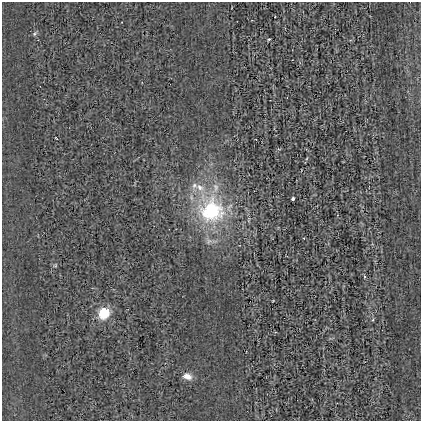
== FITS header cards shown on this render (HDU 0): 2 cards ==
NAXIS1  =                  419
NAXIS2  =                  419

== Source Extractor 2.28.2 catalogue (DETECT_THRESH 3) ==
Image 419 x 419 px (HDU 0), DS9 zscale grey, 1 PNG px = 1 image px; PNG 423 x 423 px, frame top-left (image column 1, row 419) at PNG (2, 2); no overlay
Background -0.00108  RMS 0.039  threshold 0.117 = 3 sigma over >= 5 px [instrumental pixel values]
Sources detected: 12; all 12 listed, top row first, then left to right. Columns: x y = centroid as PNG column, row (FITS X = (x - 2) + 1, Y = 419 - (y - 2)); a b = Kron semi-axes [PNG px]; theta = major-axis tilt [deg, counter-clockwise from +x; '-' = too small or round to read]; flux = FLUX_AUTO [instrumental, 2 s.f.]
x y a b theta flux
35 34 7 5 55 4.6
269 39 4 3 - 2.7
56 138 3 2 - 1.6
194 185 9 8 - 13
200 187 15 9 -30 31
216 187 15 8 -84 25
293 199 4 3 - 6.5
211 210 37 37 - 270
55 266 6 4 1 3.2
364 276 5 3 - 2.8
104 313 8 7 - 95
187 376 11 7 -18 20